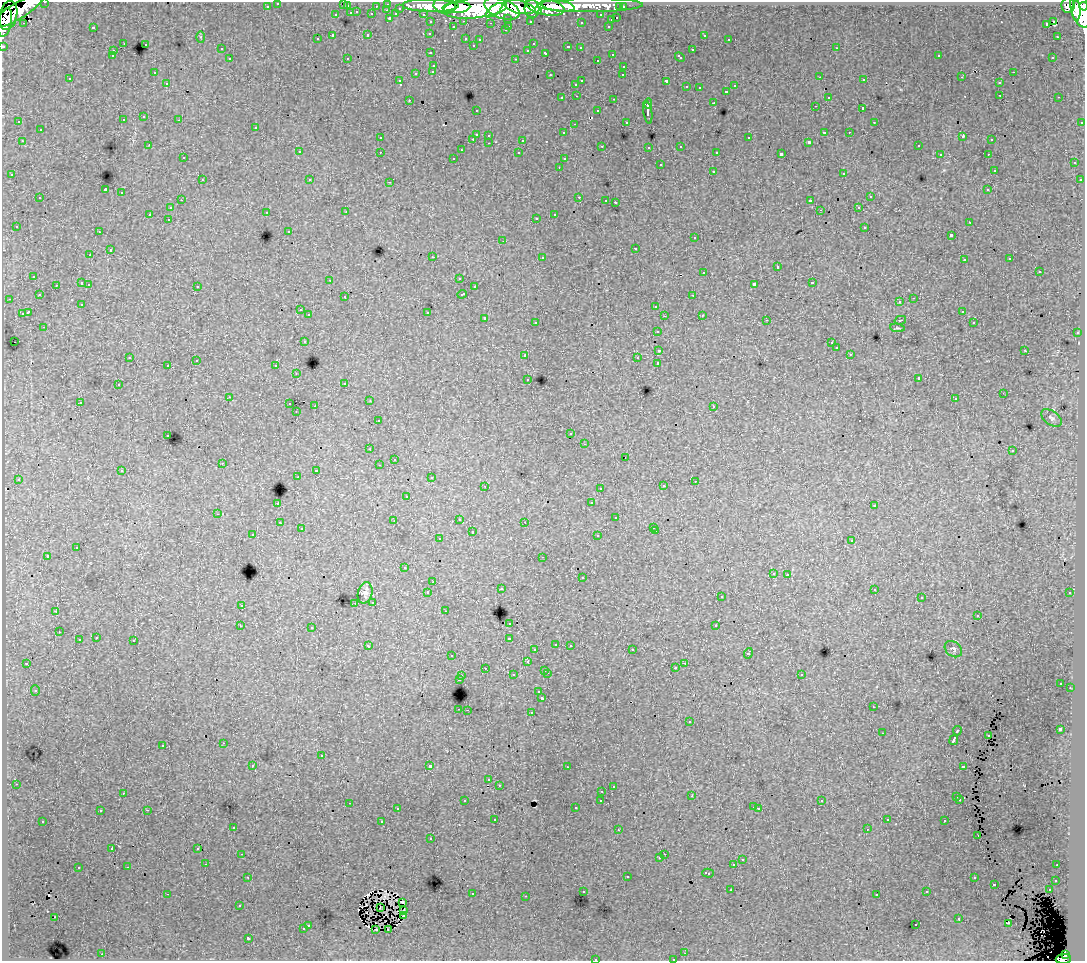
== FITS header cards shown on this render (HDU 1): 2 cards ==
NAXIS1  =                 1083
NAXIS2  =                  959

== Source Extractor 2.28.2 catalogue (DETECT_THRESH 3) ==
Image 1083 x 959 px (HDU 1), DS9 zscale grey, 1 PNG px = 1 image px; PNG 1087 x 963 px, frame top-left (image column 1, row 959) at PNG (2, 2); each listed source drawn as its Kron ellipse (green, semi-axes under 4 px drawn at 4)
Background 91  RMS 0.85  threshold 2.56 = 3 sigma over >= 5 px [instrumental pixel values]
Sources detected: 461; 3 with non-positive FLUX_AUTO (blend fragments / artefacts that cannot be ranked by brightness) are neither listed nor drawn; the other 458 listed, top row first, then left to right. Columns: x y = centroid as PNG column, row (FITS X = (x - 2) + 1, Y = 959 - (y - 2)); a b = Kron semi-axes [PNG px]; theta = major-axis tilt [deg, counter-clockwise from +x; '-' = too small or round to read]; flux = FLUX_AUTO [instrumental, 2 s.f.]
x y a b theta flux
45 2 3 2 - 2200
278 3 3 3 - 1400
343 3 3 3 - 150
388 4 3 3 - 2400
590 5 53 7 0 99000
1068 5 8 6 81 50000
267 6 3 3 - 1000
347 6 3 3 - 700
376 6 3 2 - 640
430 6 28 6 -1 160000
445 6 11 8 -9 110000
558 6 17 5 -8 100000
1084 6 4 3 - 39000
456 7 14 5 4 140000
519 7 16 6 -12 170000
545 7 19 8 -12 180000
620 7 3 3 - 510
623 7 3 3 - 1200
400 8 3 3 - 650
475 8 32 10 6 480000
502 9 18 9 -20 370000
532 9 9 7 -85 120000
1080 9 19 9 -73 260000
387 10 3 2 - 180
494 10 10 3 38 67000
17 11 29 8 31 210000
538 11 4 3 - 52000
1076 11 10 4 -90 110000
357 12 3 2 - 310
351 13 3 3 - 460
372 14 3 3 - 630
396 14 4 3 - 550
423 14 3 2 - 1300
8 15 15 8 78 170000
336 15 3 3 - 370
601 15 3 3 - 1000
390 18 3 3 - 920
508 18 3 3 - 750
617 18 3 3 - 390
611 20 3 3 - 270
464 21 3 2 - 180
530 21 3 3 - 900
1054 21 3 2 - 260
5 22 14 6 78 120000
431 22 3 3 - 1000
581 22 3 3 - 140
23 23 3 2 - 98
490 23 3 2 - 59
1046 24 3 3 - 500
509 26 3 2 - 140
608 26 3 2 - 330
93 27 3 3 - 370
453 27 3 3 - 280
505 30 3 2 - 240
430 33 3 3 - 150
368 35 3 3 - 270
704 35 3 2 - 120
333 36 3 3 - 1000
201 37 6 4 -89 78
1057 37 2 2 - 45
466 38 3 3 - 220
317 39 3 2 - 72
480 39 3 3 - 92
729 39 2 2 - 56
124 43 2 2 - 28
146 44 3 2 - 93
533 44 3 2 - 100
473 45 3 3 - 100
3 46 3 3 - 3200
568 47 3 3 - 230
580 48 3 2 - 99
836 48 3 2 - 130
221 49 3 2 - 71
528 50 3 3 - 150
692 50 3 3 - 430
113 51 3 2 - 140
431 53 3 2 - 140
546 53 4 3 - 220
612 54 3 2 - 200
939 55 3 2 - 59
112 56 3 2 - 94
680 57 5 3 - 250
1053 57 3 3 - 190
347 58 2 2 - 37
230 59 3 3 - 190
516 59 3 2 - 190
597 60 3 3 - 230
434 65 3 3 - 230
624 66 3 2 - 230
433 71 3 3 - 130
154 72 3 2 - 94
1013 72 3 2 - 120
416 73 3 3 - 350
550 75 3 3 - 200
623 75 3 2 - 65
820 77 3 2 - 44
962 77 3 3 - 49
70 79 3 2 - 87
864 80 3 2 - 95
399 81 3 2 - 79
582 81 3 2 - 400
666 81 4 3 - 830
167 83 3 3 - 240
999 83 3 2 - 110
576 84 3 3 - 160
735 86 3 3 - 170
686 87 3 3 - 250
699 88 2 2 - 55
726 91 3 3 - 180
1000 95 3 2 - 160
577 96 3 2 - 130
828 97 3 3 - 170
1059 97 3 2 - 170
562 98 3 3 - 160
614 99 3 2 - 260
409 100 3 2 - 140
648 103 5 3 - 1000
714 103 3 3 - 820
815 106 2 2 - 45
863 108 3 3 - 580
476 110 3 2 - 77
598 111 3 3 - 150
648 113 11 4 -82 1500
144 117 3 3 - 230
123 120 3 3 - 99
179 120 3 2 - 180
19 122 3 3 - 120
626 122 3 2 - 75
874 122 3 2 - 34
1082 122 3 3 - 490
574 124 3 2 - 110
256 127 3 3 - 220
40 130 3 3 - 140
824 132 4 2 - 580
849 132 2 2 - 120
564 133 3 2 - 66
476 134 3 3 - 570
489 135 3 3 - 170
963 136 4 2 - 400
380 138 3 3 - 160
749 138 3 3 - 260
473 139 3 2 - 270
523 140 3 3 - 510
992 140 3 2 - 53
22 141 3 2 - 220
809 142 3 3 - 100
489 143 3 2 - 150
149 145 3 2 - 54
602 146 3 3 - 56
681 146 3 3 - 230
918 146 3 2 - 150
649 147 3 2 - 78
461 150 3 2 - 72
299 152 3 3 - 130
380 152 3 2 - 120
717 152 3 3 - 140
519 153 3 3 - 100
781 154 4 3 - 1200
940 154 3 2 - 94
988 154 3 2 - 140
183 158 2 2 - 56
454 158 3 3 - 140
564 159 3 3 - 110
1074 163 3 3 - 120
660 165 3 3 - 250
559 167 3 2 - 67
994 170 3 3 - 110
713 171 3 3 - 270
844 173 3 3 - 220
12 175 3 2 - 92
202 180 3 3 - 190
310 180 3 3 - 180
1080 180 3 3 - 170
390 182 3 2 - 240
105 190 4 3 - 5500
988 190 3 3 - 240
122 193 3 3 - 280
579 197 3 2 - 210
870 197 3 3 - 380
40 198 3 3 - 320
181 200 3 2 - 120
606 200 3 2 - 84
810 201 4 3 - 850
615 202 3 3 - 610
859 207 3 3 - 170
170 208 3 3 - 190
820 210 4 3 - 53
266 212 3 2 - 130
346 212 3 2 - 79
150 214 4 3 - 710
555 215 4 3 - 1200
536 218 3 3 - 170
168 219 3 2 - 140
970 222 3 3 - 160
16 226 3 3 - 140
865 227 3 3 - 280
289 231 3 3 - 170
99 232 3 2 - 130
951 235 3 3 - 1100
694 238 3 3 - 110
502 241 2 2 - 2.4
635 248 3 2 - 200
110 250 3 3 - 560
90 255 3 3 - 98
433 257 2 2 - 350
542 257 3 3 - 340
1010 259 3 3 - 160
964 260 3 3 - 180
777 267 3 3 - 600
704 272 3 3 - 240
1039 272 3 3 - 470
34 276 3 3 - 220
459 278 3 2 - 99
330 280 3 2 - 75
82 283 3 3 - 330
812 283 3 3 - 400
89 284 3 2 - 180
754 284 4 3 - 1200
56 285 3 2 - 180
197 286 3 3 - 220
474 287 3 2 - 96
462 294 5 3 - 330
39 295 3 2 - 110
693 295 3 2 - 240
345 297 3 3 - 160
914 298 3 2 - 310
9 299 3 2 - 47
900 302 3 3 - 150
82 305 2 2 - 46
656 306 3 3 - 270
300 310 3 2 - 87
962 311 3 3 - 140
28 312 4 3 - 690
427 312 3 3 - 420
22 314 3 3 - 360
309 315 3 3 - 190
702 315 3 2 - 160
665 316 2 2 - 28
485 318 3 3 - 320
767 320 3 2 - 57
900 320 6 2 13 43
535 322 3 2 - 63
974 323 3 3 - 160
44 327 3 2 - 220
897 328 7 3 -6 70
657 331 3 3 - 130
1077 333 3 2 - 280
304 341 3 3 - 280
14 342 2 2 - 45
831 343 3 2 - 100
836 348 3 3 - 85
659 350 3 3 - 620
1025 350 3 2 - 180
850 354 3 3 - 160
525 355 3 3 - 240
130 357 3 2 - 120
637 358 3 2 - 120
196 361 2 2 - 40
658 363 3 3 - 1800
168 365 3 3 - 240
276 366 3 3 - 210
296 374 3 2 - 42
528 379 3 3 - 220
919 379 3 3 - 1200
345 383 3 3 - 63
118 385 3 2 - 190
1003 393 2 2 - 35
229 397 3 2 - 54
955 399 3 3 - 81
370 401 3 2 - 66
80 402 3 3 - 88
290 404 3 2 - 190
315 406 2 2 - 490
714 406 3 3 - 170
296 412 2 2 - 32
1051 418 11 7 -35 200
378 421 3 3 - 190
571 434 3 3 - 150
168 435 3 2 - 140
585 444 3 2 - 120
370 449 3 2 - 85
1012 451 3 3 - 180
625 457 2 2 - 32
394 459 3 3 - 50
222 463 3 2 - 39
379 465 3 2 - 110
316 470 3 2 - 290
122 471 3 3 - 130
298 476 3 2 - 30
431 478 3 2 - 100
18 479 3 3 - 220
695 481 3 2 - 68
485 486 3 2 - 160
663 486 3 3 - 240
600 488 3 3 - 140
407 496 3 3 - 130
278 503 3 3 - 650
591 503 3 3 - 170
874 506 3 3 - 66
218 514 3 2 - 160
616 518 3 3 - 230
459 519 3 3 - 210
394 521 2 2 - 36
525 522 3 2 - 68
280 523 3 2 - 110
654 527 3 2 - 71
301 529 3 2 - 79
656 531 3 2 - 140
472 532 3 2 - 330
253 535 3 2 - 120
598 536 3 3 - 280
439 539 3 2 - 100
852 540 3 3 - 190
77 548 3 3 - 610
48 556 3 3 - 860
543 557 3 2 - 64
405 568 3 3 - 110
773 573 3 3 - 220
788 574 3 3 - 230
582 578 3 3 - 180
433 582 3 2 - 74
501 589 3 2 - 84
874 589 3 2 - 90
428 592 3 3 - 180
365 593 11 7 77 250
1070 593 3 2 - 94
721 597 3 3 - 170
921 598 2 2 - 43
373 602 3 2 - 66
355 603 2 2 - 27
241 605 3 3 - 180
56 611 3 3 - 57
445 611 3 2 - 92
978 615 3 2 - 94
510 623 3 3 - 140
240 626 3 2 - 44
716 626 3 3 - 400
312 627 3 3 - 150
59 632 3 2 - 83
96 638 3 2 - 150
509 638 3 3 - 470
79 640 3 3 - 270
134 641 3 3 - 420
556 644 3 3 - 180
570 645 3 3 - 170
368 646 4 3 - 73
953 649 9 7 -40 160
535 650 3 3 - 77
632 650 3 3 - 150
748 653 5 3 - 420
452 656 3 2 - 170
527 662 3 3 - 310
27 663 3 3 - 100
685 663 3 2 - 100
485 668 3 2 - 130
675 668 3 3 - 110
545 670 3 2 - 230
547 673 3 2 - 150
801 674 3 3 - 200
513 675 3 3 - 190
462 676 3 2 - 140
459 679 3 3 - 530
1061 683 3 2 - 69
1070 688 3 2 - 91
35 690 5 4 - 93
539 692 3 3 - 120
542 698 4 3 - 1100
873 707 3 2 - 82
459 709 3 2 - 150
467 710 2 2 - 170
531 712 3 2 - 200
689 722 3 3 - 280
1060 729 3 3 - 1600
957 731 5 3 - 420
882 733 2 2 - 30
988 735 2 2 - 59
954 740 5 3 - 1900
223 743 3 2 - 170
163 745 3 3 - 240
321 756 3 3 - 370
253 765 3 3 - 160
430 766 3 3 - 1600
963 766 4 3 - 620
567 767 3 2 - 140
489 780 3 3 - 140
16 784 3 2 - 78
499 785 3 3 - 86
613 786 3 3 - 95
602 791 3 2 - 130
123 793 3 2 - 58
692 796 3 3 - 62
957 797 3 3 - 340
960 799 3 3 - 140
601 800 3 3 - 97
465 801 3 2 - 100
822 801 3 3 - 110
349 803 3 2 - 140
754 807 3 2 - 210
576 808 3 2 - 83
397 809 3 2 - 84
759 809 3 2 - 76
147 810 3 2 - 410
100 811 3 3 - 170
495 819 3 2 - 110
887 820 3 3 - 210
43 821 3 3 - 180
945 821 3 3 - 200
382 822 3 3 - 560
233 827 3 2 - 110
867 829 3 2 - 66
618 830 3 2 - 160
978 835 3 2 - 98
431 839 3 2 - 94
112 848 3 3 - 130
198 848 3 3 - 78
242 854 3 2 - 110
664 854 2 2 - 200
660 858 3 3 - 140
742 860 3 3 - 320
206 864 2 2 - 96
734 865 3 3 - 690
1057 865 2 2 - 82
128 867 3 2 - 120
78 868 3 3 - 270
708 873 6 3 -17 580
627 876 3 3 - 470
248 877 3 2 - 130
974 878 3 3 - 270
1056 880 3 3 - 170
994 884 3 3 - 420
731 890 3 2 - 110
1049 890 3 2 - 250
583 891 3 3 - 120
927 892 3 3 - 180
167 894 3 2 - 460
472 894 3 2 - 300
877 895 3 3 - 86
526 896 3 2 - 74
402 902 3 2 - 100
239 905 3 3 - 140
380 908 2 2 - 49
404 911 4 3 - 86
403 915 3 3 - 53
55 917 3 2 - 57
959 919 3 3 - 230
1008 923 3 2 - 17
308 925 3 3 - 190
916 925 3 2 - 160
303 929 3 3 - 240
376 929 2 2 - 68
388 929 3 2 - 59
248 938 3 3 - 1200
685 953 3 2 - 41
102 954 2 2 - 200
1066 955 4 3 - 29000
595 959 3 3 - 350
673 959 2 2 - 58
1063 959 7 5 4 59000
At the frame edge (FLAGS 8, measured only in part): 9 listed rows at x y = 45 2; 278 3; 343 3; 1084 6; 5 22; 3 46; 595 959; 673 959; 1063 959
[3 non-positive-flux detections neither listed nor drawn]